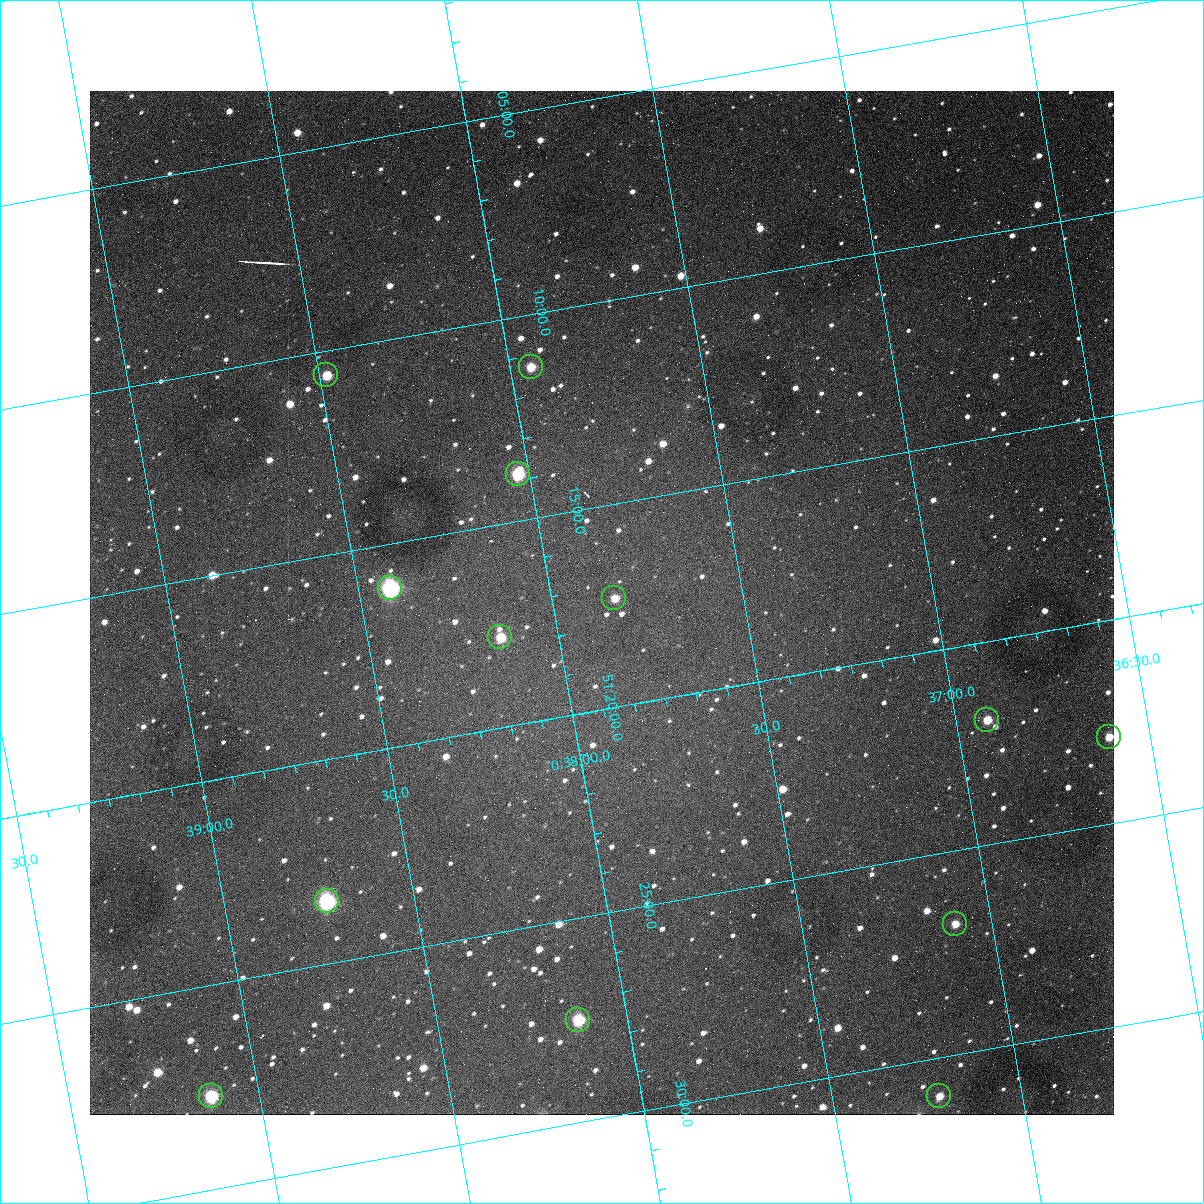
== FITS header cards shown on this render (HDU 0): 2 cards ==
NAXIS1  =                 1024
NAXIS2  =                 1024

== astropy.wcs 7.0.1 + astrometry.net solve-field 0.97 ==
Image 1024 x 1024 px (HDU 0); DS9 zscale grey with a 90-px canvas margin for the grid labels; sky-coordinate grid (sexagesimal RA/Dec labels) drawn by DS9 from the SOLVED WCS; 13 Tycho-2 reference stars matched to detected sources circled (green)
Header WCS: none
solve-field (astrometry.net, Tycho-2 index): SOLVED blind (the file carries no WCS)
Solved WCS: RA---TAN-SIP/DEC--TAN-SIP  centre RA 00:37:52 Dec +51:17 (9.47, +51.29 deg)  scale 1.49 arcsec/px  FOV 25.5' x 25.5'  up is -170 deg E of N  parity flipped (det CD > 0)
(file carries no celestial WCS; the grid is the blind solution)
Tycho-2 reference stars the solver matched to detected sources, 13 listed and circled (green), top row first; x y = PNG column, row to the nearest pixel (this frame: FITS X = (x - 90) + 1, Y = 1024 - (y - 91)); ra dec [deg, ICRS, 3 dp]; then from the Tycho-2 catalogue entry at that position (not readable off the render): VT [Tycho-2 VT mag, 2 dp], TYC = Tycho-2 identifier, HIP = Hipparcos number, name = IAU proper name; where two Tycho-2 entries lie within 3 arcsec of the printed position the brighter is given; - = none
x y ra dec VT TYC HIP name
531 367 9.486 +51.188 10.87 3261-2086-1 - -
326 375 9.620 +51.177 10.71 3261-2090-1 - -
518 474 9.507 +51.231 9.24 3261-2068-1 - -
390 588 9.604 +51.268 7.70 3261-1879-1 3018 -
614 598 9.459 +51.289 11.04 3261-1703-1 - -
500 637 9.538 +51.296 10.24 3261-1493-1 - -
987 720 9.229 +51.365 11.03 3261-2198-1 - -
1109 737 9.152 +51.381 11.06 3261-1519-1 - -
327 901 9.683 +51.391 7.88 3261-1837-1 - -
955 924 9.274 +51.446 10.91 3261-1253-1 - -
578 1020 9.532 +51.458 9.03 3261-1423-1 - -
211 1096 9.782 +51.462 9.45 3261-1155-1 - -
939 1096 9.305 +51.516 11.13 3261-2117-1 - -